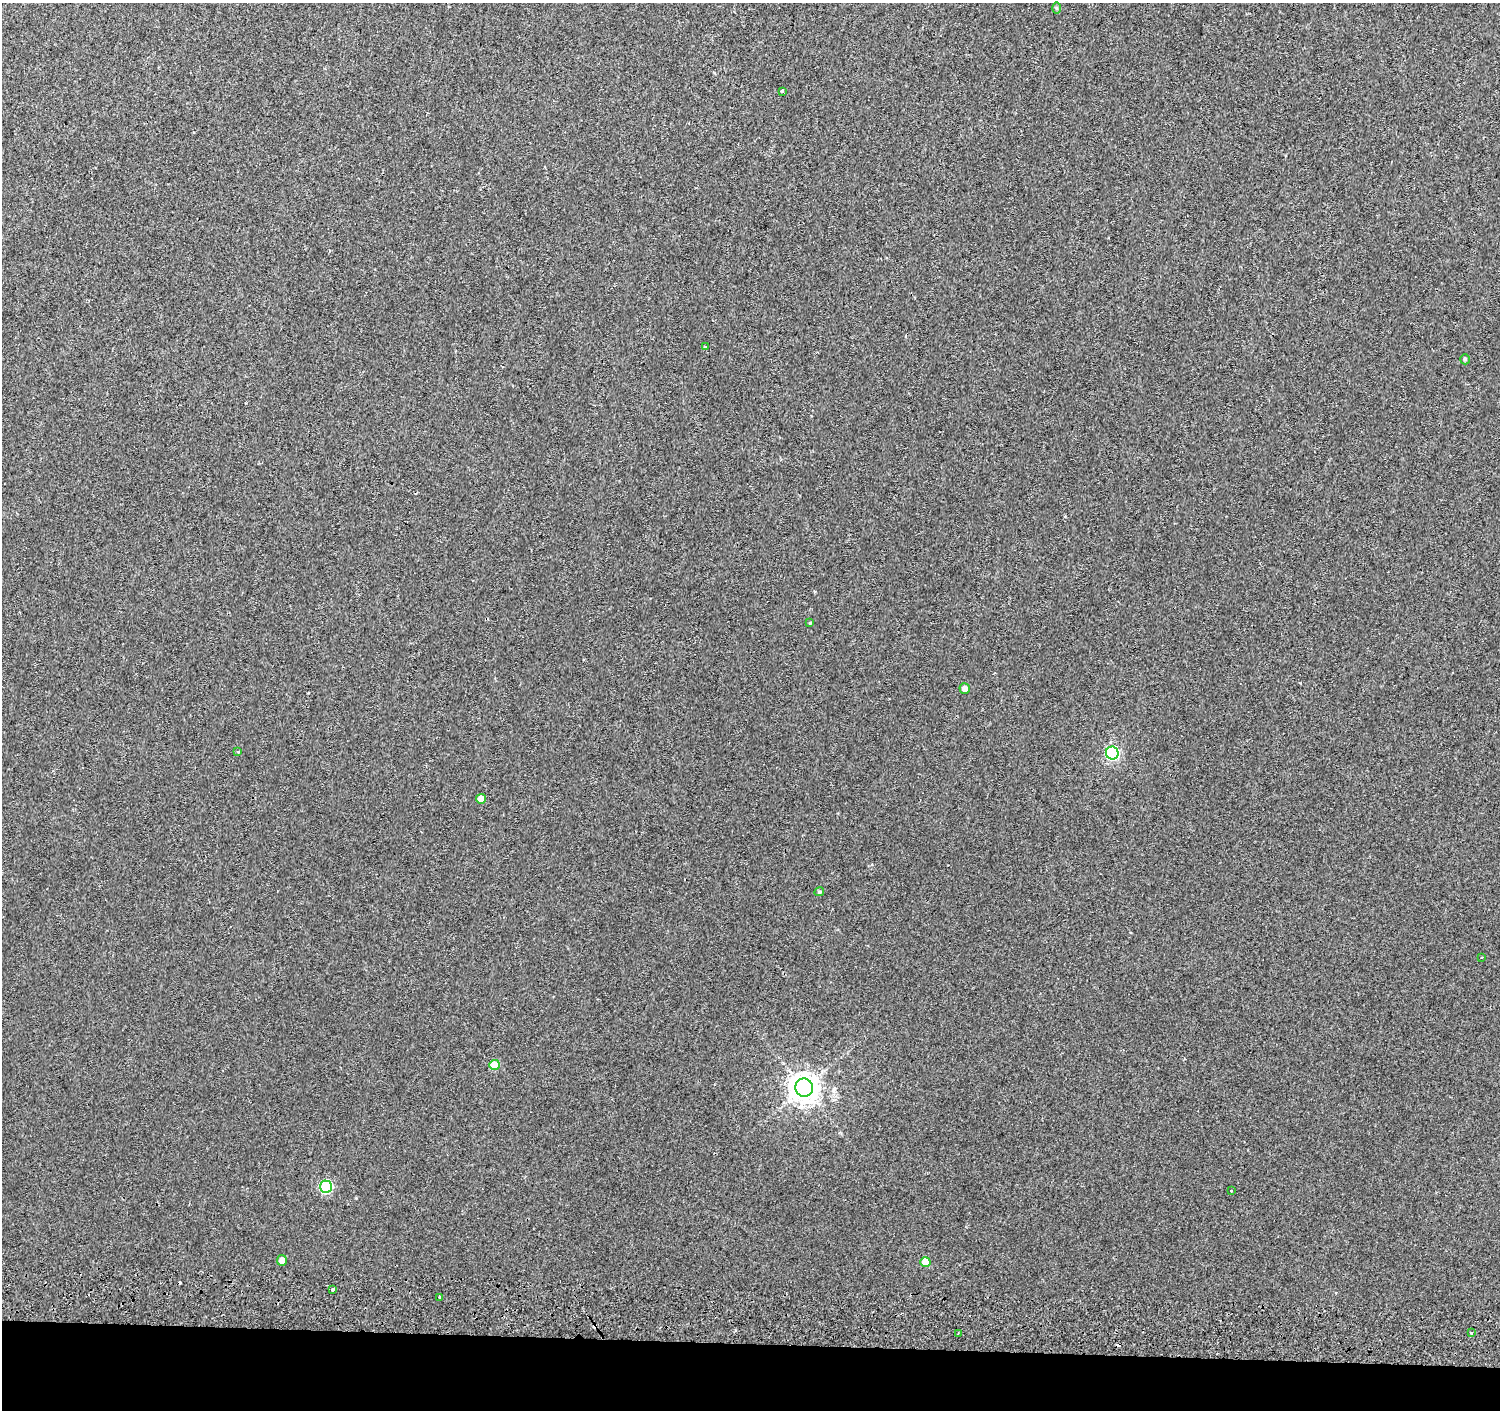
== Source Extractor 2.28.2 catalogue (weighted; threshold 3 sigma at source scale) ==
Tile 8 of 3 x 3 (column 2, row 3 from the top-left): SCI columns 1503-3000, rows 287-1694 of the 4512 x 4851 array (HDU 1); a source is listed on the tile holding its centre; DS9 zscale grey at full resolution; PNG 1502 x 1412 px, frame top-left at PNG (2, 3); each listed source drawn as its Kron ellipse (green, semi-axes under 4 px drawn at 4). Shown black and unused: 5% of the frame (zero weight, under 2 of 3 exposures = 3% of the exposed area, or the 3 px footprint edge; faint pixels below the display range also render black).
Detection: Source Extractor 2.28.2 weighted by HDU 2 'WHT'; one run over the whole footprint, this tile lists its part. Background 0.00319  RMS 0.0035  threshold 0.0159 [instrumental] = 3 sigma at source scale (4.5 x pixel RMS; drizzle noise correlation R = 1.50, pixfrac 1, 0.0396/0.0396 arcsec/px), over >= 5 px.
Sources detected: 26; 5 cosmic-ray / hot-pixel residue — neither listed nor drawn; the other 21 listed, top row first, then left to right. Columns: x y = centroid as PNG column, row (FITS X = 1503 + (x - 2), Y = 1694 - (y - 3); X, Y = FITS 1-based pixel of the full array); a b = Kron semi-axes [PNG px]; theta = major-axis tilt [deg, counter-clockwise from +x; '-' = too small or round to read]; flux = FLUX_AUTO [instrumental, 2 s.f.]
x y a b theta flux
1056 8 5 4 - 0.41
782 91 3 3 - 0.51
705 347 3 3 - 0.44
1465 359 5 4 - 0.61
810 623 3 3 - 0.56
965 689 5 5 - 1.9
238 752 4 4 - 0.34
1112 753 6 6 - 52
481 799 5 4 - 3.2
819 892 5 4 - 0.57
1482 957 3 2 - 0.44
495 1065 5 5 - 7.2
804 1088 9 9 - 460
326 1187 6 6 - 33
1231 1191 3 2 - 0.69
282 1260 5 5 - 2.2
925 1262 5 5 - 6.5
333 1289 3 3 - 2
439 1297 3 2 - 0.33
958 1333 3 2 - 0.78
1472 1333 3 3 - 1.9